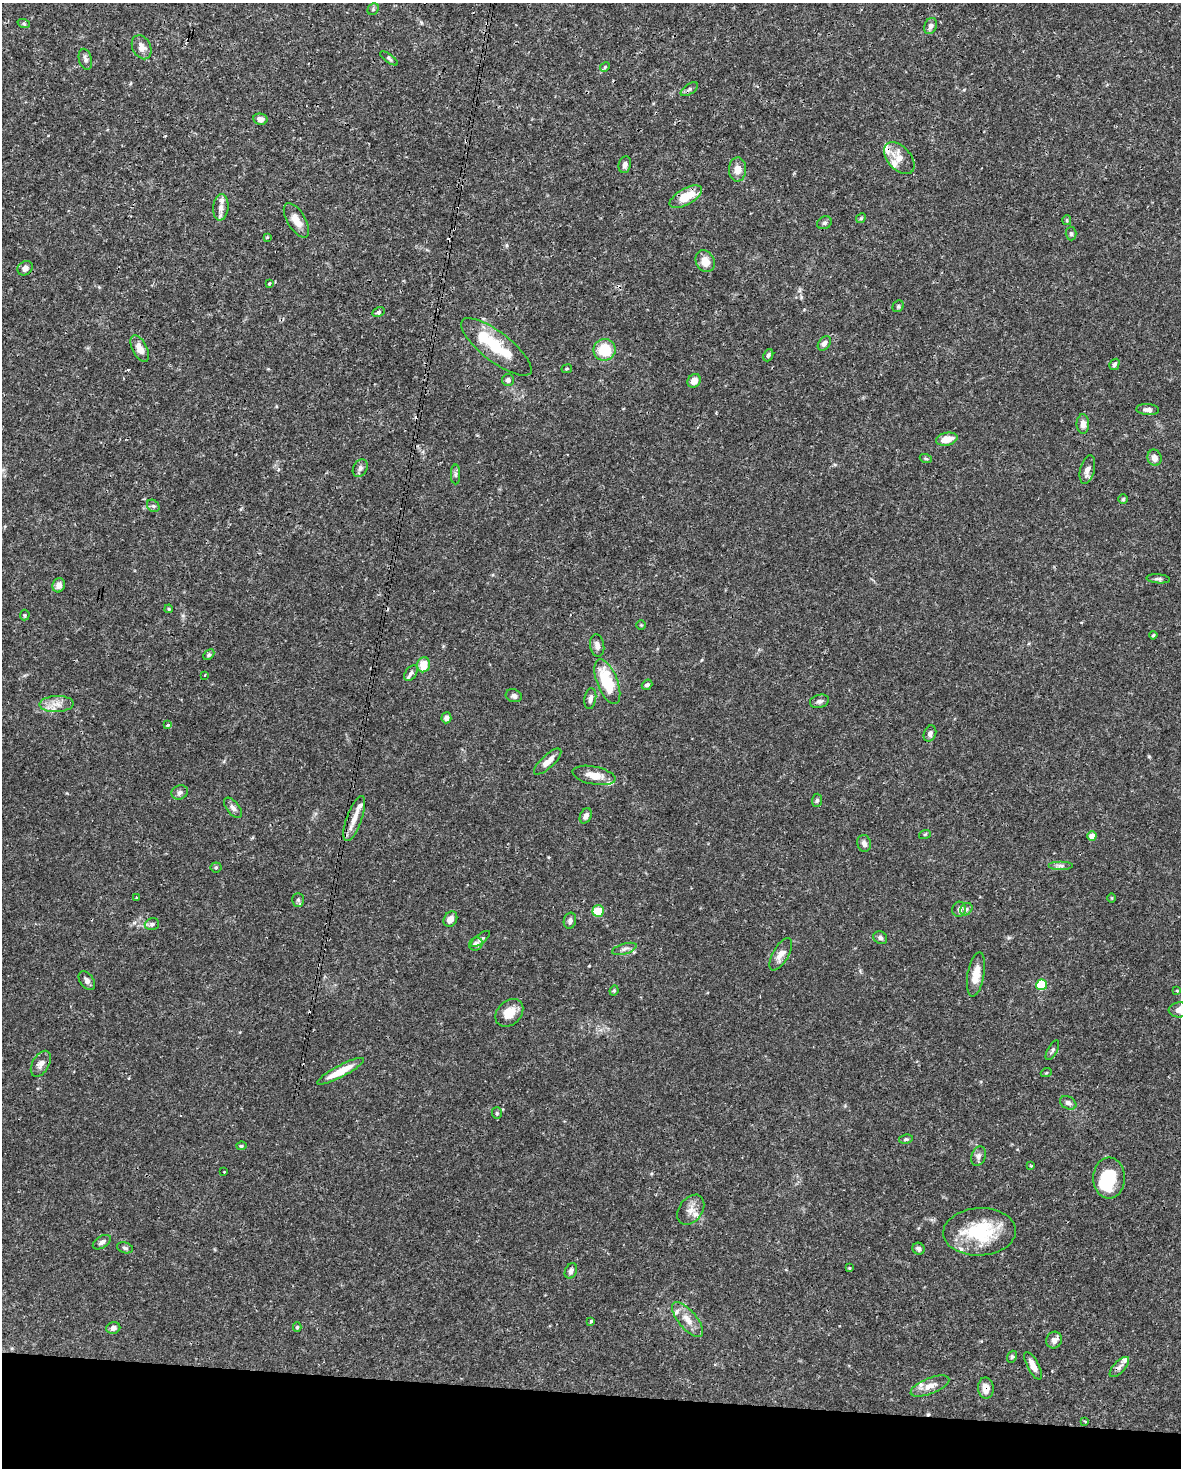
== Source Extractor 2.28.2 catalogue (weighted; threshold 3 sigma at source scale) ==
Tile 11 of 4 x 3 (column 3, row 3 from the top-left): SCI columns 2360-3538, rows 228-1693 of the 4716 x 4739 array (HDU 1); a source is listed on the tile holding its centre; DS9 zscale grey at full resolution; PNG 1183 x 1470 px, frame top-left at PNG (2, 3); each listed source drawn as its Kron ellipse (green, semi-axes under 4 px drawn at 4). Shown black and unused: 5% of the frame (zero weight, under 3 of 4 exposures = <1% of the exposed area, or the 3 px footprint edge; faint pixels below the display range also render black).
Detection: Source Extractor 2.28.2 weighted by HDU 2 'WHT'; one run over the whole footprint, this tile lists its part. Background 0.0444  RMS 0.0019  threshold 0.00835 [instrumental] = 3 sigma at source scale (4.5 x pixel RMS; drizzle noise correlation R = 1.50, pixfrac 1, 0.05/0.05 arcsec/px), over >= 5 px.
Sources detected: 145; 2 inside a brighter object's white glare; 3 cosmic-ray / hot-pixel residue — neither listed nor drawn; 13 inside a brighter listed object's ellipse — not listed separately; the other 127 listed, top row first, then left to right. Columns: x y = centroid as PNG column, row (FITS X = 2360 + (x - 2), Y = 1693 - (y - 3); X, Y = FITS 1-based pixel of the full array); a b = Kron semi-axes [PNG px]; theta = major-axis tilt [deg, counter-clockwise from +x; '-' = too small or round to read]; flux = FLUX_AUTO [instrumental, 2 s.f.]
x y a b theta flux
373 9 6 5 - 0.32
24 24 6 4 -19 0.25
930 26 8 6 68 0.72
142 47 12 9 -63 1.4
389 58 10 4 -36 0.36
85 59 11 6 -76 0.67
605 67 5 4 - 0.21
689 89 10 5 34 0.48
260 119 7 5 -12 0.8
899 158 19 11 -47 2.5
625 165 8 6 76 0.72
737 170 12 8 88 1.6
686 197 18 8 29 4.2
221 207 13 7 84 1.2
861 218 5 4 - 0.22
296 220 19 9 -59 2.1
1067 220 5 4 - 0.22
824 223 7 6 - 0.4
1071 234 7 5 -87 0.34
267 237 4 3 - 0.16
705 261 11 9 -60 2.2
25 268 8 6 34 0.79
269 284 3 3 - 0.3
898 306 6 5 - 0.31
378 312 6 4 27 0.35
824 343 8 5 52 0.69
496 347 43 14 -38 8.2
140 349 15 7 -64 1.8
604 350 11 11 - 6.4
768 355 6 4 68 0.43
1114 364 6 4 59 0.42
567 369 5 3 - 0.21
508 380 6 6 - 0.59
694 381 7 6 - 1.5
1148 409 11 5 -3 0.77
1083 424 10 6 -90 1.1
947 439 11 6 12 2.5
1154 458 8 7 - 1.1
926 459 6 4 -19 0.24
360 468 9 7 62 0.64
1087 469 14 7 76 1.1
456 474 10 4 90 0.43
1123 499 5 5 - 0.27
153 506 7 5 -43 0.36
1158 579 12 4 -5 0.44
59 585 7 6 - 0.99
169 609 4 3 - 0.25
25 615 5 5 - 0.24
641 625 5 5 - 0.22
1153 635 4 3 - 0.19
597 646 11 7 -81 0.9
209 655 6 4 44 0.37
424 665 7 6 - 2.9
411 673 9 5 52 0.47
205 675 4 2 - 0.14
607 682 24 10 -68 8.8
647 685 5 4 - 0.57
514 696 8 6 -18 0.58
590 698 10 5 80 0.8
819 701 10 6 16 0.58
56 704 17 8 2 1.7
446 718 5 5 - 0.75
167 725 3 3 - 0.38
930 734 8 6 70 0.57
548 762 17 6 43 1.5
594 775 22 9 -11 2.5
180 792 8 7 - 0.57
817 800 7 5 86 0.38
233 808 12 6 -51 0.75
586 816 8 5 65 0.73
354 819 24 7 70 1.9
925 834 6 3 19 0.21
1092 836 5 4 - 1.7
864 843 8 7 - 0.71
1061 866 12 4 0 0.58
216 867 5 5 - 0.24
137 898 3 3 - 0.24
1112 898 5 3 - 0.15
298 900 7 5 -90 0.34
959 909 7 7 - 0.52
966 909 7 5 46 0.49
598 911 6 5 - 4.3
450 919 8 6 58 1.4
570 921 8 6 74 0.61
152 924 7 5 18 0.48
880 938 7 6 - 0.48
480 939 11 4 38 0.44
476 944 7 6 - 1
624 949 13 5 16 0.7
781 954 18 8 60 1.6
976 974 22 8 80 2.5
87 981 10 6 -56 0.73
1042 985 5 5 - 9.6
614 991 5 3 - 0.25
1177 991 3 3 - 0.21
1180 1010 11 7 4 1.2
509 1013 16 11 44 2.6
1052 1050 11 4 62 0.41
41 1064 14 8 60 1.1
340 1071 26 6 28 3.5
1046 1073 5 3 - 0.16
1068 1103 8 6 -30 0.58
497 1113 6 5 - 0.31
906 1139 7 4 9 0.31
241 1146 5 4 - 0.3
978 1156 10 7 71 0.75
1031 1166 3 3 - 0.17
224 1172 3 2 - 0.19
1109 1178 20 15 90 6.3
691 1210 16 11 53 1.6
980 1232 36 24 3 12
102 1242 10 6 32 0.62
125 1248 8 5 -15 0.45
919 1249 6 5 - 0.59
849 1268 3 3 - 0.17
571 1271 8 6 64 0.63
688 1320 21 9 -50 2.1
591 1321 3 3 - 0.22
297 1327 5 4 - 0.24
113 1328 7 5 20 0.73
1054 1340 8 7 - 0.94
1012 1357 6 4 69 0.28
1033 1366 15 6 -62 1.5
1119 1367 13 5 47 0.75
930 1386 20 8 22 1.7
986 1388 10 7 -87 1.5
1085 1421 3 2 - 0.18
Overlapping masked pixels (flux is a lower limit): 2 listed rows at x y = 260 119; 986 1388
Isophote crosses this tile's border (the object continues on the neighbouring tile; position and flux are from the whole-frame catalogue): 1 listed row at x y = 1180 1010